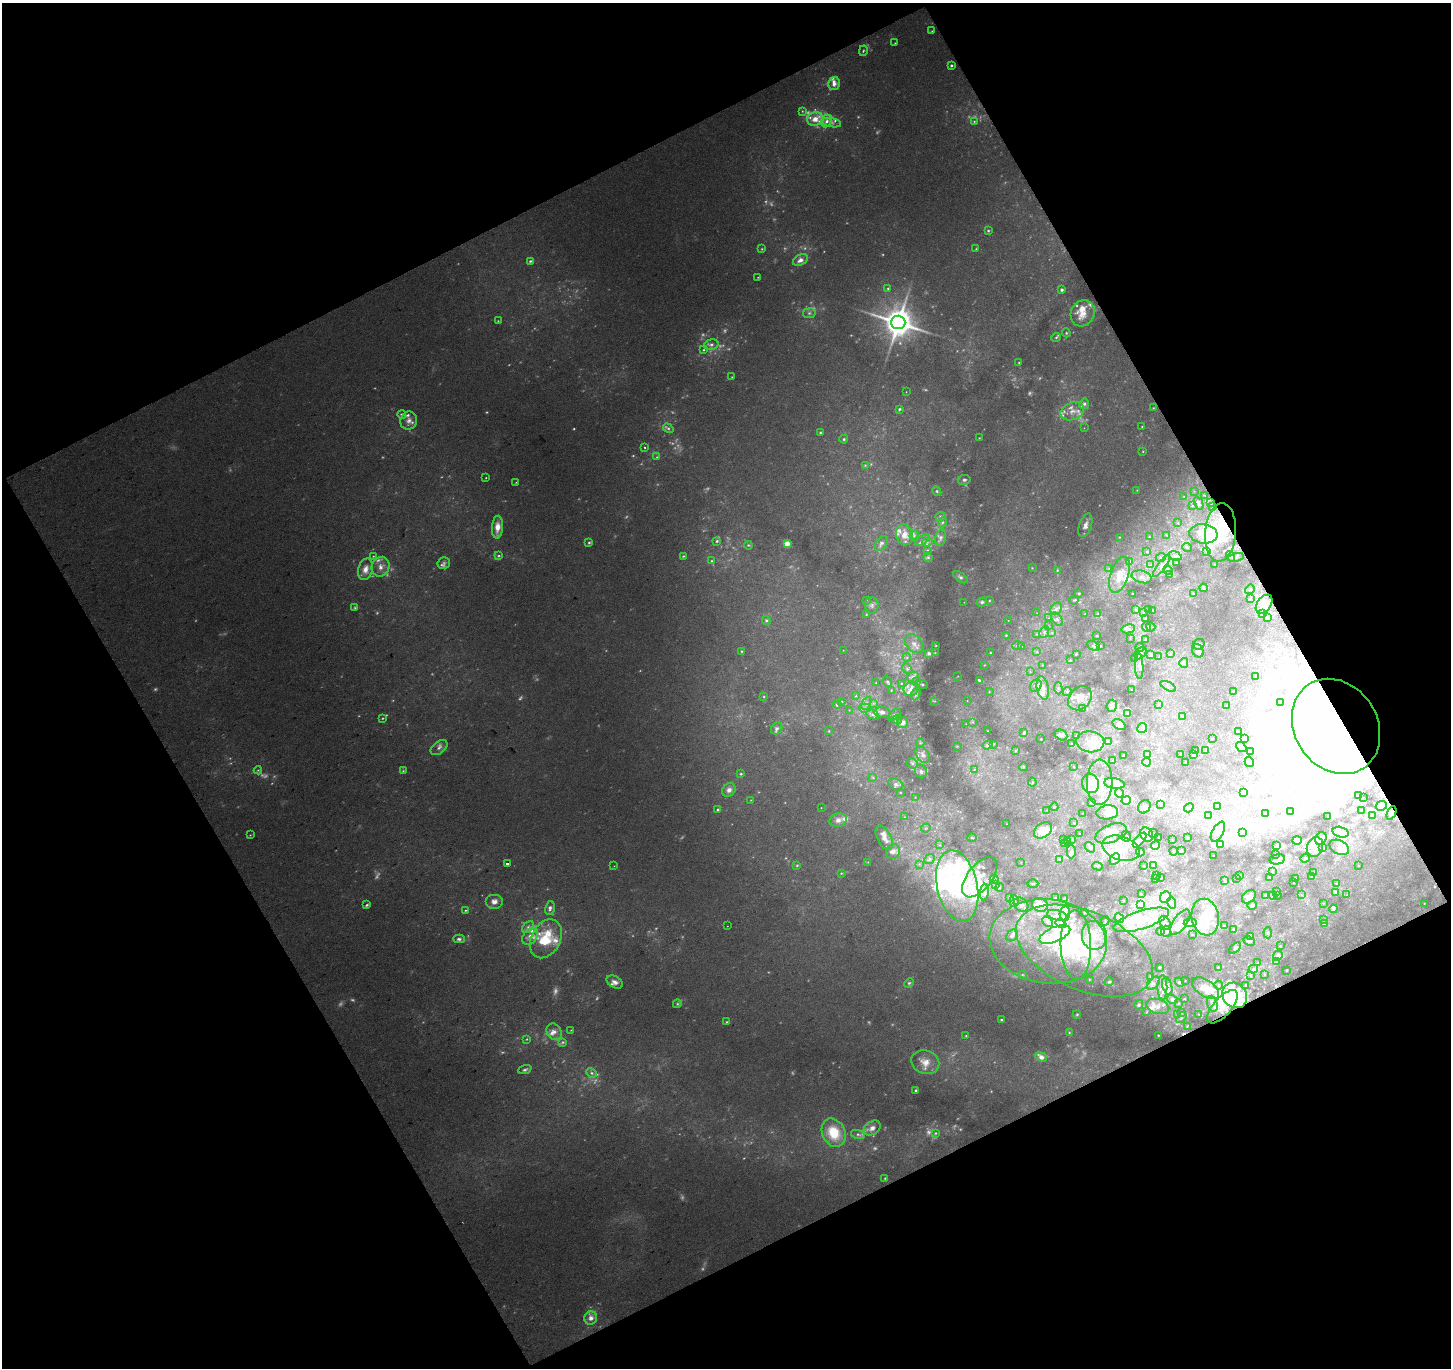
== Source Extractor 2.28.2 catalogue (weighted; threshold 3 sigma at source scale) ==
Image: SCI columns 3-2899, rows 67-2797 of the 2899 x 2849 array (HDU 1 of 3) = the unmasked area's bounding box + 8 px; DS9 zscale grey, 2 x 2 block average (1 PNG px = mean of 2 x 2 image px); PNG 1453 x 1370 px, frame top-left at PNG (2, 3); each listed source drawn as its Kron ellipse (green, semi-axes under 4 px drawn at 4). Shown black and unused: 46% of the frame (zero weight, under 2 of 3 exposures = <1% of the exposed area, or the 3 px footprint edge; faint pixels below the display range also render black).
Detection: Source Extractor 2.28.2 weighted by HDU 2 'WHT'. Background 0.162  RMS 0.023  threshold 0.105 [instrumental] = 3 sigma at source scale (4.5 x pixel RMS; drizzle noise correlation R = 1.50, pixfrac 1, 0.0396/0.0396 arcsec/px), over >= 5 px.
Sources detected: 910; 181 too faint to see at this stretch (2 x 2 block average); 49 inside a brighter object's white glare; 5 cosmic-ray / hot-pixel residue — neither listed nor drawn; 2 coinciding with a brighter row at this scale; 174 inside a brighter listed object's ellipse — not listed separately; the other 499 listed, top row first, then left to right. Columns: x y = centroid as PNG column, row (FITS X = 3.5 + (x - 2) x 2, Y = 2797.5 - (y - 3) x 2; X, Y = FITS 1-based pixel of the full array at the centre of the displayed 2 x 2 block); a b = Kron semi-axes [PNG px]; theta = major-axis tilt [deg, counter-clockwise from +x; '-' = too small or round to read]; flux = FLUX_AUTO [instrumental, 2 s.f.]
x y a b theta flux
932 31 3 2 - 4.2
895 43 2 2 - 4.2
863 51 5 3 - 8.8
951 65 2 2 - 13
834 83 7 5 75 38
802 111 3 3 - 6.2
815 119 8 6 13 63
827 121 6 5 - 32
974 121 3 3 - 5.2
831 123 10 4 -10 29
988 231 4 3 - 8.4
762 249 3 3 - 6.2
976 249 3 2 - 4
800 260 8 5 28 37
530 261 4 3 - 10
758 277 2 2 - 3.4
888 288 3 3 - 7.3
1062 290 2 2 - 19
809 313 6 5 - 19
1083 313 13 11 62 93
498 321 3 2 - 3.8
898 322 7 7 - 15000
1066 333 4 3 - 7
1056 337 5 4 - 11
711 345 7 5 14 24
704 350 3 3 - 6.9
1019 362 2 2 - 4.3
732 377 3 2 - 4.4
906 392 2 2 - 2.9
1084 404 5 5 - 19
1153 408 3 3 - 4.8
900 409 4 3 - 11
1072 411 12 8 20 65
402 414 4 4 - 16
409 421 9 8 - 43
1142 426 2 2 - 4.9
668 428 5 4 - 14
1084 428 2 2 - 2.5
820 433 3 3 - 7
979 438 3 3 - 4.6
844 439 4 3 - 10
644 447 2 2 - 9.5
1143 451 3 3 - 5.1
657 457 3 3 - 4.9
865 465 4 3 - 6.8
486 478 2 2 - 4.2
964 480 6 5 - 15
516 482 3 2 - 4.6
1137 490 2 2 - 3.7
937 491 5 4 - 11
1194 491 2 2 - 2.2
1205 495 3 2 - 3.4
1184 496 3 2 - 2.6
1199 503 7 3 -64 18
1210 503 4 2 - 7
1192 506 3 2 - 4.1
1212 507 3 3 - 6
940 517 5 4 - 19
943 522 5 4 - 14
1178 523 4 3 - 5.6
1085 525 12 6 71 43
497 527 11 5 85 73
1220 532 29 15 86 280
1203 534 14 9 -7 76
904 535 10 8 -72 78
914 535 5 4 - 13
1166 535 4 3 - 4.9
1120 537 3 2 - 3
1149 537 4 3 - 5.1
941 538 8 5 77 26
922 540 8 4 36 19
717 541 3 3 - 11
927 542 5 3 - 11
589 543 3 2 - 10
881 543 8 5 50 27
787 544 3 3 - 160
748 545 4 3 - 7
1187 547 5 3 - 8.5
927 550 3 3 - 5.6
1207 551 4 3 - 7.2
1147 552 3 3 - 7.3
373 556 3 2 - 4.3
499 556 4 3 - 8.9
683 556 4 3 - 7.9
1175 556 7 4 -16 20
1231 556 5 4 - 13
928 557 5 4 - 13
1161 557 5 3 - 9.2
1235 557 8 2 12 10
711 561 3 3 - 9.7
1130 561 3 3 - 20
444 563 6 5 - 17
1177 563 3 3 - 4
1214 564 3 2 - 2.7
1151 565 4 3 - 6.6
1162 566 13 3 54 28
381 567 10 8 65 52
1032 568 3 2 - 3.6
366 569 11 7 74 62
1109 569 3 3 - 6.1
1057 570 3 3 - 7.3
1168 570 5 3 - 10
1170 574 4 3 - 6.7
1120 575 19 9 72 110
960 577 8 4 -37 19
1142 577 10 6 -16 33
1203 588 4 2 - 8.4
1250 589 5 3 - 10
1079 593 3 3 - 7.2
1132 594 2 2 - 3.7
1194 594 3 3 - 5.2
1250 599 4 4 - 9.2
866 600 4 2 - 6.1
989 600 3 3 - 5.3
1074 600 5 3 - 7.1
964 602 2 2 - 2
982 602 5 4 - 15
1264 604 10 7 53 120
872 605 8 6 -88 29
355 607 4 3 - 6.8
1056 609 6 5 - 22
1135 610 3 3 - 5.9
1148 610 2 2 - 3
1152 610 2 2 - 3.9
1143 612 3 2 - 3.3
1037 613 3 2 - 2.7
866 614 4 3 - 6.9
1085 614 3 2 - 3.1
1098 614 3 3 - 6.3
1263 614 4 4 - 14
1049 618 3 3 - 6.2
1145 618 2 2 - 9.9
1268 618 4 4 - 13
1057 619 7 4 -51 20
766 620 4 4 - 11
1008 620 2 2 - 2.6
1048 626 3 2 - 4.8
1146 627 5 4 - 9.7
1151 627 5 4 - 8
1128 629 7 4 11 19
1044 632 6 4 65 19
1052 633 4 3 - 7.6
1037 634 4 3 - 7.6
1006 635 3 3 - 5.9
1097 636 2 2 - 6
1130 638 4 2 - 4
1145 639 3 3 - 4.7
914 644 11 7 -50 49
1199 644 6 5 - 11
1017 645 5 3 - 8.5
936 646 3 2 - 3.9
1022 646 2 2 - 3
1093 646 7 4 -24 13
1100 646 3 3 - 5.9
1140 648 4 3 - 6.5
843 650 2 2 - 2.4
741 651 3 3 - 6.3
1198 651 7 5 -62 21
1037 652 4 3 - 5.6
929 653 4 3 - 18
935 653 3 2 - 3.4
990 653 2 2 - 5.4
1140 653 7 5 48 25
1076 654 4 3 - 5.7
1170 654 4 3 - 6.7
1151 655 4 4 - 13
907 657 4 3 - 8.8
1158 657 3 3 - 6.1
1135 658 2 2 - 3
1070 660 3 3 - 5.2
1184 663 5 4 - 15
984 665 3 2 - 4
1042 665 2 2 - 2.7
1139 666 13 3 -88 25
907 669 6 4 -50 17
1030 672 2 2 - 2
958 676 3 2 - 2.3
913 677 6 5 - 25
1256 677 2 2 - 1.8
979 680 4 3 - 11
887 681 6 4 -67 10
916 682 3 3 - 7.6
876 683 2 2 - 3
901 683 3 3 - 5.5
922 684 6 3 -24 8.9
1036 686 6 5 - 20
1168 686 8 3 -28 16
1043 688 12 6 -79 48
1058 688 6 3 -87 11
911 689 7 6 - 38
891 690 3 3 - 4.8
1131 690 3 2 - 2.5
1067 691 4 4 - 11
1233 691 3 2 - 3.4
989 692 2 2 - 2.5
916 694 6 4 66 18
764 696 3 2 - 5.5
856 696 3 3 - 5.6
1080 698 13 10 46 72
935 701 3 2 - 3.6
967 701 2 2 - 2.5
842 702 3 3 - 6.3
866 703 7 4 60 21
873 703 3 3 - 8.1
1280 703 4 3 - 7.8
1158 704 3 3 - 3.9
837 705 4 4 - 16
1227 705 2 2 - 2.9
1112 706 6 5 - 25
865 708 6 4 3 23
1082 709 3 3 - 5.1
849 710 3 2 - 3.4
882 712 8 5 -2 29
1128 713 4 3 - 13
873 714 7 4 -28 21
894 715 7 3 43 13
1182 717 4 3 - 5.5
383 718 3 3 - 6.5
897 720 5 4 - 13
902 722 6 5 - 36
973 722 4 3 - 6.5
966 724 2 2 - 2.5
1119 724 7 4 -33 21
1336 726 50 41 -57 10000
777 728 6 5 - 22
1142 728 5 4 - 16
829 731 4 3 - 5.3
988 731 2 2 - 3.1
1238 732 2 2 - 7.3
1024 733 3 2 - 15
1061 735 7 5 -27 19
1076 736 4 3 - 6
1245 738 4 3 - 7.3
1041 739 2 2 - 3.8
1212 739 2 2 - 4.6
1090 742 14 10 -7 96
1108 742 4 3 - 7.3
920 743 4 4 - 9.5
993 744 3 2 - 8.4
1071 744 4 3 - 4.7
988 745 5 4 - 13
957 746 3 2 - 3.3
1241 747 6 3 -38 12
439 748 10 6 39 30
1016 751 3 3 - 6.3
1195 751 3 2 - 4.5
1206 751 3 2 - 4
1250 752 3 3 - 4.3
1181 754 2 2 - 4.6
923 755 9 6 -56 36
1147 755 3 3 - 6.3
1193 755 3 3 - 10
1123 756 2 2 - 3.6
1113 761 3 3 - 5.2
1147 762 4 4 - 12
1186 762 2 2 - 5.4
1249 762 5 4 - 75
912 763 6 4 -36 17
1023 767 4 3 - 7.1
1074 767 3 2 - 2.1
974 769 3 2 - 3.3
258 770 4 3 - 7.7
403 771 4 3 - 7.1
921 772 7 5 -68 20
741 774 4 3 - 7.5
873 778 4 3 - 7.7
1032 782 4 3 - 7
1100 782 22 12 88 120
1090 783 10 8 -74 160
1114 783 10 5 -9 32
896 784 8 5 -26 24
729 790 7 6 - 32
900 792 3 2 - 4.3
1119 793 5 3 - 7.8
1244 793 3 2 - 3.5
1359 795 3 3 - 6.7
915 797 3 2 - 4.3
1363 798 2 2 - 1.5
751 800 3 2 - 3.1
1126 800 5 4 - 14
1091 802 3 2 - 3.2
1160 804 3 2 - 4
1217 806 3 3 - 5.7
1381 806 6 4 26 16
1054 807 4 3 - 7.7
1144 807 7 6 - 21
821 808 2 2 - 2.8
1189 808 5 3 - 10
718 810 3 3 - 13
1047 810 2 2 - 2.4
1361 810 2 2 - 5.7
1107 812 11 7 7 37
1290 812 3 2 - 3.5
1083 813 2 2 - 2.6
1391 813 7 4 67 17
1266 814 4 3 - 6
1372 815 3 3 - 7
1209 816 4 3 - 13
1328 816 2 2 - 3.3
904 817 3 3 - 6.1
838 820 9 6 15 42
1074 823 3 3 - 5.7
1006 824 2 2 - 1.8
926 828 4 3 - 6.5
1043 830 10 7 35 130
1218 832 11 5 62 31
1242 832 4 4 - 8.6
1341 832 8 5 -16 30
1079 833 2 2 - 2.6
1111 833 16 8 21 91
1153 833 5 2 - 5.7
250 835 3 2 - 4.1
1147 835 7 6 - 57
1126 836 5 4 - 13
1159 837 2 2 - 10
1187 837 4 3 - 5.1
884 838 13 7 -63 55
972 838 5 3 - 7.6
1072 839 3 2 - 4
1321 839 7 5 63 22
1063 840 2 2 - 6.7
1140 840 9 4 49 29
1172 840 2 2 - 2.2
1297 840 5 3 - 32
1068 842 3 3 - 5.2
1064 844 2 2 - 5.6
1221 844 3 3 - 6.2
940 845 3 2 - 4.8
1155 845 4 3 - 10
1276 845 3 2 - 3.2
1090 847 6 4 -50 17
1315 847 10 8 68 61
1339 847 10 7 -29 31
1121 848 19 11 -17 140
1323 848 4 3 - 5.7
893 851 7 6 - 34
1174 851 4 3 - 5.3
1182 851 3 2 - 6.2
1071 852 7 4 -90 17
1140 852 4 3 - 8.7
1275 854 2 2 - 4.6
1214 856 2 2 - 8.2
1305 858 5 3 - 5.8
929 859 6 4 40 13
1059 859 4 3 - 7.1
1115 859 6 4 60 23
1277 859 7 5 12 18
868 862 3 3 - 4.9
1021 862 2 2 - 2.3
507 863 2 2 - 45
919 864 3 2 - 4.2
797 865 4 3 - 7.2
614 866 3 2 - 2.9
1097 866 5 2 - 5.6
1143 866 2 2 - 5.5
1153 866 3 2 - 4.8
1358 866 2 2 - 4.5
1272 871 4 2 - 5.4
1314 872 2 2 - 3.5
841 873 4 3 - 6.9
1156 875 2 2 - 2.8
1240 876 3 2 - 4.8
980 877 24 12 52 110
1312 877 3 2 - 4.3
1161 878 3 2 - 3.7
1236 878 2 2 - 2.5
1270 878 3 2 - 3.9
1295 878 2 2 - 6.3
994 879 4 4 - 17
1156 879 2 2 - 2.7
1225 881 3 2 - 6.6
1293 883 2 2 - 2.3
1033 884 5 2 - 5.6
1336 884 3 2 - 3.8
995 885 3 3 - 6.4
957 886 36 20 -78 1200
1000 887 4 3 - 6.1
984 892 8 4 86 21
1276 892 3 2 - 4.4
1335 892 3 3 - 14
1141 894 2 2 - 2.2
1265 895 3 2 - 4.4
1273 895 4 4 - 9.9
1277 895 3 2 - 4.6
1301 895 2 2 - 2.7
1347 895 3 2 - 3.5
1009 897 4 3 - 5.1
1055 897 4 2 - 4.9
1165 897 6 5 - 20
1249 897 8 5 42 47
1065 899 4 3 - 11
494 901 9 7 0 48
1014 901 6 4 87 17
1123 901 2 2 - 2.6
1172 902 6 3 -75 13
1323 903 2 2 - 2.9
1424 903 2 2 - 2.5
1141 904 4 4 - 16
367 905 4 3 - 9.7
1021 905 8 6 -39 24
1040 905 8 6 -25 42
1252 905 5 4 - 14
550 908 7 4 79 23
1333 909 4 3 - 14
465 910 3 2 - 5.6
1085 912 3 3 - 4.7
1065 913 7 5 83 30
1057 915 10 5 -14 42
1205 917 18 13 -80 210
1119 918 5 4 - 12
1141 920 29 9 18 190
1324 920 4 3 - 6.2
1105 921 5 2 - 4.1
1047 922 6 4 -45 19
1180 922 14 7 55 38
1061 923 5 4 - 24
1165 923 8 5 -57 24
1190 923 6 3 4 16
1324 923 3 3 - 11
727 926 2 2 - 2.5
1224 926 3 2 - 4.5
528 927 7 4 45 20
1233 929 3 3 - 7.1
1161 931 4 4 - 8.3
1166 931 5 5 - 26
1268 933 6 4 -86 10
1055 934 16 7 23 200
1012 935 7 5 42 20
1094 935 14 12 -79 130
1192 935 4 2 - 4.4
530 936 9 7 55 45
1250 937 3 3 - 4.9
459 939 6 4 -3 17
546 939 20 14 62 290
1048 941 59 42 -7 930
1249 941 6 3 -28 10
1076 945 34 15 -89 470
1280 946 3 2 - 3.8
1235 948 7 4 40 13
1084 951 73 39 -23 870
1278 956 5 4 - 32
1276 961 3 3 - 7.3
1258 962 2 2 - 1.8
1159 967 2 2 - 12
1218 967 2 2 - 6.1
1253 969 5 4 - 13
1287 970 2 2 - 7.4
1264 974 3 2 - 4.6
1022 975 4 3 - 7.9
1150 976 3 3 - 8.9
1251 976 4 3 - 6.1
1089 979 3 3 - 4.6
1185 981 2 2 - 2.3
615 982 9 5 -30 39
1109 982 4 3 - 9.8
1179 982 5 4 - 11
909 983 5 4 - 10
1153 983 8 5 47 27
1218 985 4 4 - 9.7
1246 985 3 2 - 4.8
1167 986 9 4 -76 23
1162 987 12 5 -89 38
1206 988 15 8 -33 97
1235 995 13 11 -47 380
1185 998 2 2 - 3.2
1172 999 5 4 - 20
1178 1003 3 2 - 4.1
677 1004 4 4 - 11
1212 1004 8 5 -72 23
1139 1005 5 4 - 14
1158 1006 12 7 -16 38
1222 1007 20 9 48 50
1147 1011 4 3 - 6.4
1182 1013 3 3 - 7.2
1077 1014 4 3 - 8
1178 1014 3 2 - 4.3
1199 1014 2 2 - 2.9
1181 1017 6 3 54 11
1001 1020 3 3 - 7.3
727 1022 3 3 - 7.4
1187 1026 4 2 - 3.6
571 1030 3 2 - 3.8
554 1032 9 7 -55 42
1069 1032 3 2 - 5.3
1158 1035 2 2 - 6.4
966 1036 2 2 - 5.4
527 1039 3 3 - 6.3
563 1042 4 3 - 9.5
1041 1057 6 4 -24 40
925 1062 14 11 -20 93
525 1070 7 3 20 14
592 1073 5 4 - 14
916 1090 3 3 - 11
872 1128 9 6 33 40
834 1133 14 11 -64 240
935 1133 4 4 - 11
858 1134 7 4 -16 17
885 1178 2 2 - 5
591 1318 6 6 - 42
Overlapping masked pixels (flux is a lower limit): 6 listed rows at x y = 1220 532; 1264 604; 1336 726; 1391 813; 1235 995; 1222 1007
Diffuse or blended objects may show on this block-average render without a row.